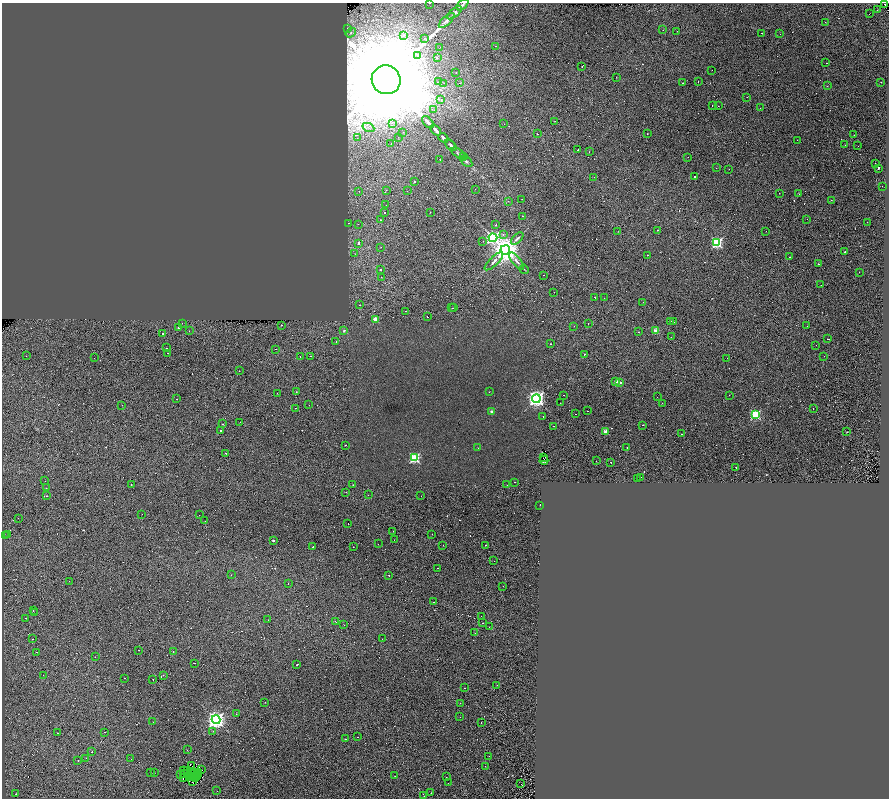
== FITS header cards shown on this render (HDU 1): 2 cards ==
NAXIS1  =                 1773
NAXIS2  =                 1592

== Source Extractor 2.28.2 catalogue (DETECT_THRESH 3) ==
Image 1773 x 1592 px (HDU 1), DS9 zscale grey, zoomed out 1/2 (1 PNG px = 2 x 2 image px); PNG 891 x 800 px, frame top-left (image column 1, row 1591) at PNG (2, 3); each listed source drawn as its Kron ellipse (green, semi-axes under 4 px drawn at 4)
Background 0.11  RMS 0.047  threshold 0.141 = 3 sigma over >= 5 px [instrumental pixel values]
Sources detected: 535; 236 cannot appear on this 1/2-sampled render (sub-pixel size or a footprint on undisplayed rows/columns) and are neither listed nor drawn; the other 299 listed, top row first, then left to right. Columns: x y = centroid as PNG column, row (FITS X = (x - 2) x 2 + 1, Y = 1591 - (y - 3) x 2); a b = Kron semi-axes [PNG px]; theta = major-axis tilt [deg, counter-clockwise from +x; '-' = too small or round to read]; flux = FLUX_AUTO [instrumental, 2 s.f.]
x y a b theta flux
429 3 2 1 - 11
885 4 2 1 - 2.9
462 5 7 2 45 11
877 10 2 1 - 6.8
455 13 9 4 39 20
870 14 2 1 - 18
447 20 10 4 43 28
825 22 2 1 - 10
347 29 2 1 - 76
663 30 2 1 - 11
677 31 2 1 - 15
351 33 6 3 37 19
761 33 2 1 - 16
780 34 2 2 - 26
403 35 4 2 - 9.8
424 38 2 1 - 84
495 46 2 1 - 11
440 47 2 2 - 11
417 56 3 2 - 17
437 57 2 2 - 11
826 63 2 2 - 50
582 66 2 1 - 80
712 70 2 1 - 58
456 73 2 2 - 31
617 77 2 2 - 2.4
386 80 15 14 - 460000
439 81 3 2 - 8.7
698 81 2 1 - 48
881 82 2 1 - 2.6
444 83 2 2 - 5.7
459 83 2 1 - 14
683 83 2 1 - 6.5
827 86 3 2 - 3.8
747 97 2 1 - 5.5
441 100 2 2 - 18
712 105 2 1 - 7
718 106 2 1 - 7
760 108 2 1 - 2.1
434 110 2 1 - 18
555 121 2 2 - 3.7
428 122 7 2 -46 46
392 123 4 3 - 19
504 124 2 1 - 22
368 128 6 2 -25 15
436 130 6 2 -47 29
403 132 2 1 - 2.1
537 134 2 1 - 100
647 134 2 2 - 4.1
854 135 2 1 - 8.9
398 137 2 1 - 5.9
358 138 3 2 - 6.4
443 138 5 2 - 20
797 140 2 1 - 6.8
391 144 2 1 - 12
451 145 7 3 -44 15
845 145 2 1 - 4.1
858 146 2 1 - 8.3
578 150 2 1 - 45
589 152 3 2 - 3.9
458 153 8 4 -35 19
463 157 2 1 - 3.1
688 157 2 2 - 22
440 159 2 1 - 40
466 161 7 4 -38 16
875 164 2 2 - 31
716 168 2 1 - 7.2
878 168 2 2 - 230
729 169 2 1 - 13
695 176 2 2 - 110
594 177 2 1 - 13
414 182 2 2 - 15
882 186 2 1 - 14
475 189 2 1 - 4.7
386 190 2 1 - 8
359 191 2 2 - 6.1
407 191 2 1 - 3.2
779 193 2 1 - 6
798 194 2 1 - 32
522 199 2 1 - 13
831 200 2 1 - 31
508 201 2 2 - 7.7
386 205 2 1 - 5.3
430 212 2 2 - 67
384 213 2 2 - 51
523 216 2 2 - 2.7
807 219 2 1 - 16
381 220 2 1 - 8.6
867 222 2 1 - 16
349 223 2 1 - 11
358 224 2 1 - 8.1
496 225 3 2 - 51
657 230 2 1 - 5.1
618 231 2 1 - 2.2
766 231 2 1 - 13
503 234 2 2 - 10
493 238 4 4 - 1800
517 238 8 2 45 21
483 241 2 1 - 21
358 243 3 2 - 65
717 243 3 3 - 1200
381 247 2 1 - 11
505 250 5 5 - 19000
845 252 2 2 - 19
355 254 3 2 - 3.8
647 255 2 2 - 61
789 257 2 2 - 55
494 261 12 4 44 41
517 261 10 3 -51 30
818 264 2 2 - 8.4
524 269 5 2 - 6.3
381 270 2 2 - 92
859 272 2 1 - 9.8
543 275 2 1 - 9.9
381 277 2 1 - 9.2
821 285 2 1 - 25
554 292 2 1 - 7.7
595 297 2 1 - 36
604 298 2 1 - 5.1
643 302 2 1 - 16
360 305 2 1 - 9.8
452 308 2 1 - 12
454 308 2 1 - 7.7
405 311 2 2 - 13
428 317 3 2 - 62
376 319 2 2 - 210
671 321 2 1 - 28
673 322 2 2 - 42
182 323 2 1 - 17
588 323 2 1 - 17
281 325 2 2 - 27
574 326 2 1 - 12
807 326 2 1 - 8.8
179 328 3 2 - 76
344 330 2 2 - 20
189 331 2 1 - 5.2
656 331 2 2 - 170
638 332 2 2 - 3.6
163 334 2 2 - 16
671 337 2 1 - 20
827 339 2 2 - 43
336 342 2 1 - 50
550 344 2 2 - 7.1
816 345 2 1 - 6.5
166 348 2 1 - 17
276 349 2 1 - 49
168 353 2 1 - 9.4
584 354 2 2 - 25
26 356 2 1 - 9.1
311 356 2 1 - 9
824 356 2 1 - 7.3
300 357 2 1 - 13
94 358 2 1 - 6.9
727 358 2 2 - 3.9
239 371 2 2 - 23
616 382 2 2 - 89
620 382 2 2 - 39
296 392 2 1 - 13
489 392 2 1 - 4.2
277 393 2 1 - 35
564 395 2 1 - 27
729 395 2 1 - 13
657 397 2 1 - 7.7
177 399 2 2 - 25
536 399 4 4 - 4900
560 403 2 1 - 2.1
662 403 2 1 - 12
122 405 2 1 - 7.5
309 405 2 1 - 14
295 408 2 1 - 28
813 408 2 1 - 12
588 411 2 1 - 15
492 412 2 2 - 91
575 414 2 1 - 1.8
755 415 3 3 - 1000
543 416 2 2 - 21
240 422 2 1 - 4.5
223 424 2 2 - 6.2
643 425 2 2 - 30
554 426 2 2 - 45
221 431 2 2 - 26
606 431 2 2 - 160
847 432 3 2 - 5.7
682 434 2 2 - 23
346 445 2 1 - 31
627 447 2 1 - 23
478 448 2 2 - 3.8
226 453 2 2 - 49
543 457 2 1 - 1.7
414 458 3 3 - 1000
544 460 4 1 - 4.4
596 461 2 1 - 12
611 462 2 1 - 31
736 467 2 2 - 38
641 477 2 1 - 6.7
637 479 2 1 - 54
45 481 2 1 - 7.3
514 482 2 1 - 12
132 485 3 2 - 27
353 485 2 2 - 7
507 485 2 1 - 4.6
46 488 2 1 - 9.9
346 492 2 2 - 23
368 495 2 2 - 36
47 496 2 2 - 93
421 496 2 1 - 7.1
540 505 2 1 - 65
142 514 2 1 - 7.7
199 515 2 1 - 8.9
18 518 2 1 - 23
205 521 2 1 - 8.4
348 523 2 1 - 8.4
393 531 2 1 - 6.7
8 534 2 1 - 4.2
432 534 2 1 - 12
5 536 2 1 - 75
273 540 2 2 - 25
394 540 2 1 - 9.1
378 544 2 1 - 9.4
443 545 2 1 - 13
485 545 2 2 - 34
313 547 2 1 - 5
353 547 2 1 - 35
494 561 2 1 - 10
438 568 2 1 - 60
231 575 2 2 - 38
389 575 2 2 - 54
69 581 2 1 - 12
288 583 2 2 - 15
503 586 2 1 - 6
434 602 2 2 - 35
33 611 2 1 - 18
34 613 2 1 - 11
481 616 2 1 - 6.1
25 618 2 1 - 97
268 620 2 1 - 12
335 621 3 1 - 18
483 623 2 1 - 79
344 625 2 1 - 11
489 627 2 1 - 12
475 633 2 1 - 10
33 639 2 2 - 9.4
382 639 2 1 - 4.7
138 650 2 1 - 30
173 651 2 1 - 22
36 652 2 2 - 99
95 657 2 1 - 13
194 663 2 1 - 120
297 664 2 2 - 66
43 675 2 1 - 5.8
163 675 2 1 - 7
124 678 2 1 - 27
153 679 2 1 - 22
497 685 2 1 - 12
465 688 2 1 - 37
265 702 2 1 - 4.9
460 703 2 2 - 14
236 714 2 1 - 16
460 717 2 1 - 6.5
216 720 4 4 - 5200
153 722 2 1 - 8.9
481 723 2 2 - 17
213 731 2 2 - 11
105 732 2 1 - 17
58 733 2 1 - 31
357 737 2 1 - 18
345 739 2 1 - 140
187 750 2 1 - 14
92 752 2 1 - 91
489 756 2 1 - 9.8
86 758 2 1 - 8.1
131 759 2 1 - 6.6
78 760 2 1 - 170
191 765 3 1 - 4.5
485 766 2 1 - 11
201 769 2 1 - 2.5
184 770 2 1 - 3.5
187 771 3 1 - 5.5
151 773 2 2 - 44
154 773 2 2 - 25
185 773 2 1 - 1.8
198 773 2 1 - 3.1
192 774 2 1 - 2.8
194 774 3 1 - 0.43
197 774 2 1 - 1.2
181 775 2 1 - 3.5
189 776 3 1 - 2
198 776 2 1 - 1.3
395 776 2 1 - 5.3
193 777 2 1 - 2.8
195 777 3 1 - 6.4
446 777 2 1 - 13
183 778 3 1 - 3.3
192 781 3 1 - 2.6
448 783 2 1 - 13
521 784 2 1 - 3
217 791 2 1 - 92
431 793 2 2 - 51
16 794 2 1 - 11
424 796 2 1 - 22
At the frame edge (FLAGS 8, measured only in part): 1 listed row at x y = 429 3
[236 sub-pixel or undisplayed-footprint detections neither listed nor drawn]